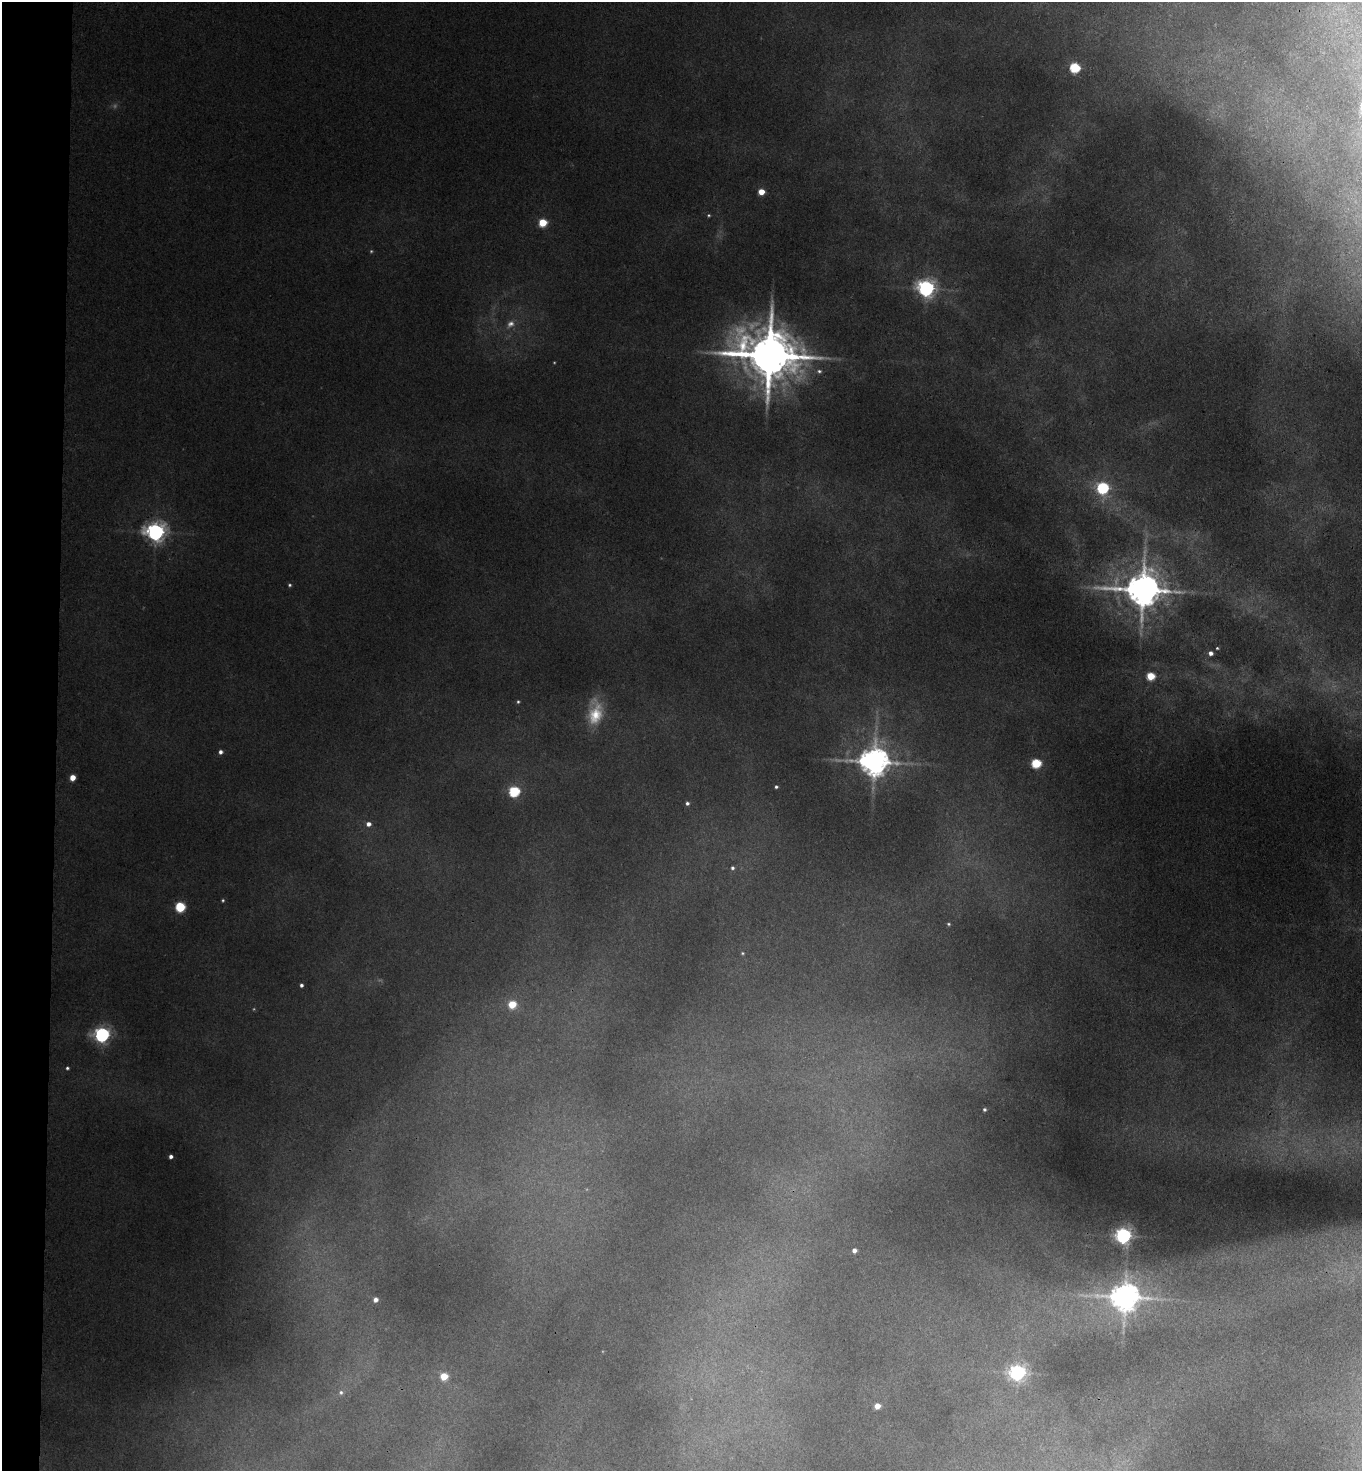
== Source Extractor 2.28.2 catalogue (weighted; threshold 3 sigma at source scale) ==
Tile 4 of 3 x 3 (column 1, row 2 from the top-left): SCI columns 170-1529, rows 1478-2946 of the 4499 x 4425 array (HDU 1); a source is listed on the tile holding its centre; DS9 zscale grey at full resolution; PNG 1364 x 1473 px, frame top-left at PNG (2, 2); no overlay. Shown black and unused: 4% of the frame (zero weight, under 3 of 4 exposures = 6% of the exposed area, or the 3 px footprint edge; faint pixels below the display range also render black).
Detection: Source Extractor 2.28.2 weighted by HDU 2 'WHT'; one run over the whole footprint, this tile lists its part. Background 0.103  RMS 0.0082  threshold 0.0367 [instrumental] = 3 sigma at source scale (4.5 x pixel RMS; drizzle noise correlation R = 1.50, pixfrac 1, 0.05/0.05 arcsec/px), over >= 5 px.
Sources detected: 45; all 45 listed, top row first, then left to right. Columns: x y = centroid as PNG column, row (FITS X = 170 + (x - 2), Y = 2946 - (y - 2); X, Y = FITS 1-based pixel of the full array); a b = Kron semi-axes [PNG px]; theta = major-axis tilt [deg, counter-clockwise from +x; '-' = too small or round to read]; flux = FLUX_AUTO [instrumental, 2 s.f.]
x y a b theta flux
1075 68 5 5 - 61
761 192 5 4 - 13
709 215 4 4 - 0.85
543 222 5 5 - 26
371 251 5 4 - 0.83
926 288 7 6 - 320
510 324 10 8 27 4
769 355 16 13 -12 4500
819 371 6 5 - 1.7
1103 488 6 6 - 97
155 532 7 7 - 410
290 585 4 3 - 1
1143 590 10 9 - 2300
1217 648 3 3 - 0.75
1211 653 4 4 - 3.1
1151 676 5 5 - 28
518 702 4 4 - 0.94
595 714 26 16 71 21
220 752 4 4 - 2.5
874 761 8 8 - 1300
1036 763 5 5 - 50
72 778 4 4 - 9.7
776 787 4 3 - 1.2
514 791 6 5 - 74
687 803 4 4 - 1.8
368 824 5 5 - 3.7
732 868 5 5 - 1.6
223 900 4 4 - 0.93
180 907 6 5 - 48
948 924 5 4 - 1.1
742 953 4 4 - 0.88
301 985 4 3 - 1.9
512 1004 5 5 - 22
102 1035 6 6 - 230
67 1068 4 3 - 1.2
984 1109 3 3 - 1.3
171 1156 4 3 - 2.6
1123 1235 6 6 - 260
854 1250 4 4 - 3.2
1125 1297 9 8 - 1000
375 1300 5 5 - 4
1017 1372 6 6 - 270
444 1376 5 5 - 20
341 1392 6 5 - 1.8
877 1406 4 4 - 8.8
Overlapping masked pixels (flux is a lower limit): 1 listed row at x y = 769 355